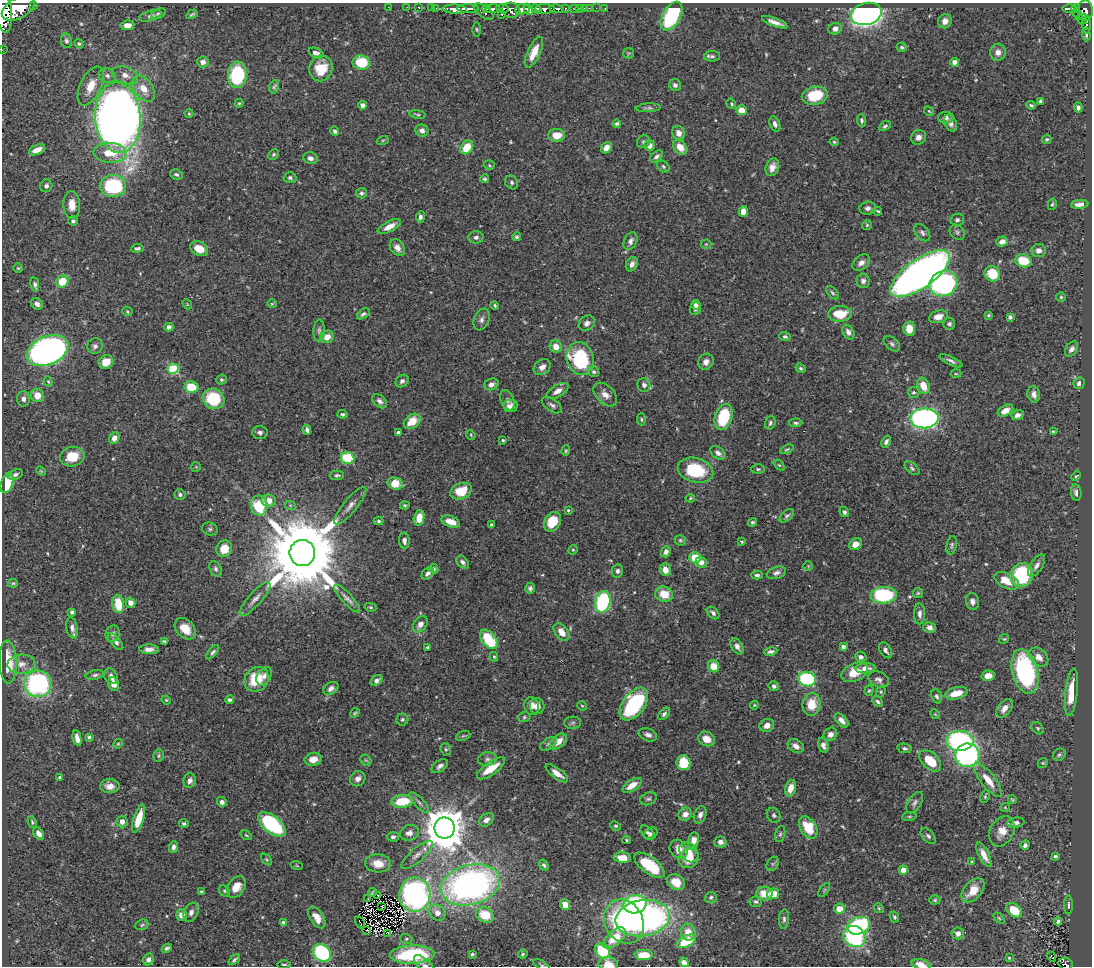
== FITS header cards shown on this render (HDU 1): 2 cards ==
NAXIS1  =                 1090
NAXIS2  =                  964

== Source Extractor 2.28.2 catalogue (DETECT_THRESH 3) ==
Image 1090 x 964 px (HDU 1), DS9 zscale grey, 1 PNG px = 1 image px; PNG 1094 x 968 px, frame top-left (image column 1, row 964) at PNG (2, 3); each listed source drawn as its Kron ellipse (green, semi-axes under 4 px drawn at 4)
Background 0.471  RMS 0.015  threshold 0.0455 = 3 sigma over >= 5 px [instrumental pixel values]
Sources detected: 537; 2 with non-positive FLUX_AUTO (blend fragments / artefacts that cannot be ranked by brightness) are neither listed nor drawn; of the other 535, the 500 brightest by FLUX_AUTO listed and drawn (35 fainter detections omitted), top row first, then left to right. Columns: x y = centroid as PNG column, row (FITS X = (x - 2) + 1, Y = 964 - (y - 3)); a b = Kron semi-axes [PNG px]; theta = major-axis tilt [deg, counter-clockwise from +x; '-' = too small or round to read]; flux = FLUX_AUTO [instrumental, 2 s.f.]
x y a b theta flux
34 5 3 3 - 64
388 7 2 2 - 4.7
407 7 2 2 - 6.9
419 7 3 3 - 19
18 8 18 10 29 2600
431 8 2 2 - 9.3
436 8 2 2 - 7.1
502 8 6 3 -9 170
565 8 3 3 - 60
574 8 4 3 - 52
579 8 2 2 - 5.4
584 8 2 2 - 6.5
589 8 2 2 - 3.6
596 8 2 2 - 3.2
1069 8 7 3 0 140
455 9 12 4 -3 820
468 9 11 3 0 630
486 9 4 3 - 66
493 9 7 4 3 400
522 9 7 5 6 750
528 9 6 4 -62 410
537 9 5 3 - 280
545 9 10 5 -1 680
557 9 7 4 -10 170
605 9 3 2 - 6.6
1076 9 4 3 - 55
511 10 9 7 -7 470
1085 11 10 7 89 430
4 12 21 8 -84 2000
484 12 11 5 -37 190
158 14 8 5 25 2.2
192 14 6 3 30 1.7
502 14 3 3 - 31
866 14 15 11 14 470
1078 14 6 2 -51 49
150 16 11 5 16 3.4
672 16 16 9 60 91
1082 19 5 5 - 100
945 21 7 6 - 6.3
775 22 13 4 -20 6.7
1087 24 9 4 -88 46
127 25 7 5 7 9.2
477 29 7 3 -89 1.3
835 29 6 6 - 4.8
1086 34 7 4 -88 3.2
66 41 7 5 -78 3.1
79 44 5 4 - 1.4
902 47 5 5 - 1.8
2 50 2 2 - 2.7
534 52 17 6 65 15
998 52 8 8 - 6.2
316 53 8 5 -22 5.2
628 53 5 5 - 1.3
712 56 8 5 0 2.5
203 62 5 5 - 5.8
955 62 4 4 - 12
361 63 9 7 -10 36
321 68 13 11 70 26
125 75 13 8 -18 7.7
237 75 13 9 83 89
107 76 8 7 - 3.7
675 85 6 5 - 3.6
91 86 21 10 65 18
274 87 7 4 79 1.9
143 89 15 9 -56 15
815 96 13 9 11 36
1040 101 4 3 - 1.9
239 103 4 4 - 1.4
731 104 5 4 - 1.5
363 105 4 4 - 6.5
1031 105 4 3 - 1.6
1078 107 5 4 - 3
648 108 12 4 3 2.7
741 110 5 5 - 14
929 111 5 4 - 1.4
189 114 4 3 - 1.1
418 114 8 3 -9 1.5
118 118 35 22 -85 1300
946 118 8 6 1 4.2
862 120 6 4 -84 2.3
951 123 9 6 -63 5
617 124 4 4 - 1.8
775 124 8 5 -67 3.7
885 126 6 4 27 2.1
422 130 6 6 - 5.2
335 131 4 4 - 2.5
678 133 7 6 - 8.5
557 135 8 6 -2 15
918 137 8 7 - 6
1047 139 5 4 - 1.6
383 140 6 4 19 1.2
643 142 7 6 - 2
834 142 4 4 - 1.6
649 145 5 5 - 6.9
467 147 7 5 54 21
680 147 8 6 -49 12
606 148 6 5 - 8.5
37 150 8 4 24 9.9
110 153 16 10 -4 23
274 154 6 4 46 1.9
656 156 7 4 43 3.2
310 158 7 6 - 4.2
489 165 5 5 - 1.5
663 166 7 5 -41 1.9
772 167 9 6 71 6.8
176 174 6 5 - 2.3
290 178 6 5 - 2.6
485 179 4 4 - 1.9
512 182 7 6 - 2.8
46 186 6 6 - 3.9
113 186 13 11 -1 89
361 193 5 5 - 2.6
1052 204 6 4 77 1.6
1080 204 9 4 5 5.6
72 205 14 8 -86 13
868 208 8 6 6 3.6
743 211 5 4 - 10
878 211 4 3 - 1.2
420 217 6 4 82 2.9
957 220 7 6 - 3.1
73 221 5 4 - 2.4
867 225 5 5 - 1.4
389 227 13 5 28 10
957 232 8 6 -45 2.6
922 233 10 6 -50 3.6
476 237 7 6 - 3
517 237 4 4 - 1.7
631 241 9 6 65 4.1
1002 241 6 5 - 6.4
706 244 5 5 - 1.3
137 248 6 3 8 2.4
397 248 9 6 -53 6.8
199 249 9 7 -27 16
1039 250 7 6 - 5.6
1023 261 8 6 -17 26
861 263 10 6 38 5.4
632 264 7 5 64 4.9
18 268 4 4 - 1.3
920 274 35 14 35 780
992 274 8 7 - 27
62 281 6 6 - 26
863 281 7 6 - 4.1
944 283 14 12 22 230
35 284 7 4 -80 3
832 293 8 4 -46 2
1061 297 4 4 - 1.3
37 304 6 5 - 4.2
187 304 5 4 - 1.2
272 304 5 4 - 1.2
495 305 4 3 - 1.3
696 305 5 4 - 3.7
696 309 7 5 67 3.2
127 312 5 4 - 1.3
363 314 7 4 36 2.4
840 314 12 8 3 25
988 315 4 3 - 1.6
938 317 9 6 17 10
1010 317 4 4 - 2.6
481 320 11 7 68 4.6
587 323 8 7 - 4.6
949 324 6 6 - 2.8
169 327 4 4 - 4.8
909 329 7 6 - 14
319 330 11 5 86 2.8
848 332 8 5 -60 5.4
785 336 5 4 - 2.1
327 337 7 6 - 9.5
892 344 9 6 -40 2.9
95 346 8 7 - 3.7
556 347 6 6 - 9.1
1071 349 8 5 56 4
47 351 22 14 23 650
580 359 16 13 -74 92
951 361 12 4 -26 3.5
106 362 7 6 - 15
706 362 8 7 - 6.2
542 367 9 7 38 6
801 368 5 4 - 1.7
173 369 5 5 - 73
594 372 6 5 - 2
956 374 5 3 - 1.1
221 380 5 5 - 1.9
402 381 7 5 41 3.1
48 382 5 4 - 1.5
1079 383 6 5 - 4.1
491 384 7 5 22 5
644 385 7 6 - 4
923 386 8 6 -67 15
191 387 7 6 - 25
558 391 12 6 31 7.4
914 392 6 5 - 2.1
605 394 14 9 -45 9.2
1034 394 8 6 -79 5.6
37 395 7 6 - 14
23 399 8 6 -87 4.7
214 399 11 10 - 53
507 400 10 6 -68 3.6
380 401 8 5 -41 3.6
552 405 11 6 -35 3.8
510 406 7 6 - 5.6
1005 411 8 5 29 11
342 414 5 4 - 2.1
1017 415 6 4 19 5.5
724 417 13 8 73 59
924 418 14 10 2 320
641 419 6 4 -85 1.2
412 421 9 6 37 18
770 423 7 5 73 2.2
796 423 6 4 3 2.1
307 430 5 4 - 2.9
260 432 8 6 -3 3.9
398 432 4 3 - 2.6
1053 432 3 3 - 1.2
471 435 5 4 - 1.1
114 438 6 5 - 7.2
503 440 3 3 - 1.2
886 442 6 4 61 3.1
787 449 7 3 25 1.4
566 451 5 4 - 1.4
718 453 8 5 -36 4.6
72 457 12 9 12 26
348 458 7 6 - 59
779 465 6 4 -44 1.4
196 467 5 5 - 1.1
912 468 8 5 -40 2.3
758 469 7 4 0 1.7
695 470 18 12 -15 57
41 471 5 4 - 1.1
15 474 8 5 25 3.3
337 475 7 4 2 2.1
1076 476 5 4 - 1.3
7 483 10 6 74 34
395 483 8 6 -18 21
461 491 11 7 23 26
1076 493 8 5 -83 3.9
180 494 5 5 - 2.3
690 498 5 4 - 1.2
269 501 7 6 - 9.6
290 505 6 4 -18 1.3
405 505 5 3 - 1.4
259 506 10 8 -80 40
350 506 23 6 50 8.2
568 510 3 3 - 1.1
844 512 5 4 - 2.4
787 516 8 5 42 2.6
419 518 8 5 75 14
379 521 5 4 - 1.9
451 522 10 5 -20 12
552 522 10 8 58 25
752 522 5 4 - 1.9
491 525 4 3 - 1.6
210 529 8 6 -16 2.2
680 540 6 5 - 1.7
404 541 8 5 -87 4.1
742 542 3 3 - 1.3
855 544 7 5 37 8.2
952 545 9 5 80 2.2
224 549 8 7 - 18
573 550 5 4 - 1.2
666 552 6 4 71 3.7
302 553 13 13 - 18000
695 557 6 5 - 19
463 562 7 5 -50 3.2
701 562 5 5 - 7.6
808 566 5 4 - 1.1
1037 566 12 6 56 5.1
216 569 8 5 -66 2.8
434 569 5 4 - 1.4
665 570 6 5 - 9.5
617 571 7 5 79 3.1
428 573 7 5 44 3.6
776 573 10 6 19 4
757 575 5 4 - 2.4
1022 575 12 11 - 84
1007 581 13 7 -25 16
13 583 5 3 - 1.4
530 588 6 5 - 2.9
918 593 5 5 - 1.5
664 594 9 7 -17 19
884 595 13 8 4 100
347 598 18 5 -48 5.4
255 599 22 6 48 7.6
972 601 8 6 -76 4.8
603 602 11 7 76 140
130 603 5 4 - 5.9
118 604 9 6 -81 26
370 607 6 4 -10 1.5
72 612 4 4 - 2.6
713 613 7 5 -45 3.1
920 614 10 5 -88 4.7
420 624 9 6 53 7.1
72 628 10 5 -78 4.5
930 628 6 5 - 4.9
185 629 12 9 -48 18
561 632 10 6 -52 9.5
113 634 8 7 - 3.3
489 639 11 6 -52 53
1004 639 5 4 - 1.2
164 641 4 3 - 1.7
116 642 10 4 -49 3.6
737 646 9 5 -60 4.4
428 647 4 3 - 1.4
843 647 4 4 - 3.4
149 649 10 5 0 6
885 650 9 5 -61 3.8
771 651 7 4 9 3.1
213 652 8 4 50 2.4
494 657 5 3 - 1.3
861 657 5 5 - 3.7
1039 657 11 8 -44 8.2
8 662 21 8 -88 32
21 664 14 9 3 9.9
713 666 6 5 - 17
865 668 10 5 4 6.5
1025 671 23 12 -75 160
855 672 14 9 22 19
95 675 9 4 10 2.4
111 676 8 6 -57 5.1
264 676 10 6 58 4.9
988 676 6 5 - 7.9
256 679 13 11 49 34
807 679 8 7 - 120
879 679 11 7 -24 4.5
377 680 6 4 39 4
38 684 14 13 - 170
114 684 7 5 -72 8.4
774 686 5 5 - 2.8
331 688 8 5 34 4.8
869 691 5 4 - 1.4
881 692 6 4 69 1.4
1071 692 24 6 83 25
956 693 11 6 14 18
937 696 7 5 -69 2.3
166 700 4 4 - 1.2
230 700 4 3 - 2.1
878 702 6 4 -46 1.9
634 704 18 11 53 110
812 704 11 9 84 20
754 705 4 4 - 1.1
532 706 9 7 -75 7.4
537 706 8 7 - 6.3
582 706 5 4 - 1.3
1004 708 10 6 52 6.7
355 713 5 3 - 1.3
664 714 7 4 46 2.8
935 714 5 4 - 1.1
524 717 6 5 - 1.8
402 719 6 6 - 2.1
842 720 8 5 -46 5.8
573 723 8 6 3 2.3
767 725 7 6 - 7.9
1038 728 7 5 -42 1.8
830 734 7 6 - 4.8
648 735 9 6 -21 4.3
463 736 7 4 23 1.6
89 737 3 3 - 1.8
77 738 8 4 -78 5.9
706 739 9 7 -27 11
558 741 10 6 41 12
960 741 14 10 0 180
118 744 5 4 - 1.2
548 744 9 5 34 2.8
823 745 8 5 -74 3.7
796 746 9 6 -32 6.2
904 748 7 4 -11 2.5
446 749 6 5 - 1.7
967 755 12 11 - 210
1059 755 7 5 42 2
159 756 6 5 - 1.6
313 759 8 6 11 11
487 759 9 7 8 3.6
366 760 6 5 - 1.5
930 761 13 8 -44 23
683 763 7 6 - 46
1043 763 5 4 - 1.3
440 766 9 5 35 3.9
491 768 16 6 35 20
557 773 13 5 -36 9.4
59 778 3 3 - 1.4
358 779 8 7 - 5.3
988 780 21 7 -52 15
190 781 7 6 - 5.6
632 785 11 5 32 13
110 786 10 7 1 7.6
790 788 8 5 75 11
985 796 7 3 66 1.6
648 799 8 6 20 2.6
1012 800 4 3 - 1.2
402 801 11 6 6 36
222 802 5 4 - 3
419 803 13 4 -47 3.5
915 803 12 6 58 3.6
1005 807 5 4 - 1.1
685 814 7 6 - 6.3
700 815 9 6 67 4.4
774 815 8 6 -59 2.4
909 816 7 3 8 1.4
139 819 15 5 73 23
486 820 8 6 37 4.9
32 822 6 4 -68 1.6
122 822 6 5 - 6.6
184 823 5 4 - 1.5
1016 823 8 5 8 3.9
272 824 16 8 -39 120
616 826 5 4 - 1.8
444 828 10 10 - 3800
808 828 12 8 -57 30
1002 831 16 11 60 13
647 832 8 5 -45 2.8
409 833 10 7 18 6.1
38 834 7 4 -55 5.3
651 834 7 5 41 2.9
780 834 8 5 75 1.7
246 835 6 3 -35 1.1
928 836 9 5 -49 2.9
393 837 5 5 - 2.6
626 840 4 3 - 1.3
693 840 8 5 79 8.5
720 842 6 5 - 5.1
1025 845 5 4 - 3.1
173 847 6 4 83 4
679 849 10 8 -54 10
689 852 11 8 -48 11
417 855 20 7 40 8.1
984 855 13 5 -63 9.7
1055 856 4 3 - 2.4
622 858 8 5 -4 14
689 859 10 9 - 18
267 860 7 4 -46 1.4
972 862 4 3 - 1.1
378 863 13 9 -3 15
773 864 7 5 60 2
544 865 6 4 -59 1.9
649 865 18 8 -37 42
297 866 6 3 -19 1.1
903 870 4 4 - 10
676 882 9 7 -29 13
470 885 30 20 15 420
236 887 11 8 55 14
824 890 8 4 53 1.5
973 890 14 9 48 20
224 891 6 5 - 1.8
201 892 4 3 - 1.5
372 892 4 2 - 1.2
765 894 8 7 - 18
773 894 6 5 - 19
378 895 3 2 - 1.6
415 895 17 15 81 250
711 897 6 5 - 2.4
368 899 2 2 - 1.1
935 900 5 4 - 1.5
756 902 6 5 - 2.4
565 904 5 5 - 12
635 904 11 9 10 84
1068 905 9 4 89 2.7
382 906 3 2 - 1.3
879 908 5 4 - 1.3
839 909 5 5 - 16
1014 910 8 6 -39 28
191 912 10 7 66 5.1
437 913 9 7 -44 8.2
182 915 5 5 - 7.8
485 915 9 7 -27 28
317 917 12 6 -57 9.7
894 917 6 4 -62 2
643 918 27 18 9 330
999 918 6 4 -44 1.4
784 919 10 5 87 2.7
624 921 23 19 -61 120
1058 921 4 4 - 2.5
360 922 6 2 -61 3
283 923 4 4 - 4.8
142 925 7 5 24 1.6
859 926 12 8 20 120
367 930 3 2 - 1.8
688 932 8 7 - 11
388 933 3 2 - 1.5
958 933 6 6 - 4.4
854 936 11 10 - 110
615 938 13 7 42 18
406 939 6 5 - 1.7
686 941 10 5 28 27
167 948 5 4 - 2.3
603 951 8 6 -53 41
322 953 9 8 - 110
472 954 3 3 - 1.7
523 954 5 3 - 1.6
412 955 22 9 2 90
643 955 9 5 0 12
1052 956 5 3 - 3.3
1009 958 4 3 - 1.3
148 959 6 5 - 4.1
234 960 7 3 40 2
684 962 5 4 - 5.1
608 964 10 7 -6 8.3
1065 964 7 6 - 74
284 965 7 3 -1 1.5
424 965 13 6 -42 4.1
541 965 9 4 -31 1.7
921 965 10 5 -16 9.3
At the frame edge (FLAGS 8, measured only in part): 7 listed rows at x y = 4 12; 2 50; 608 964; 1065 964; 424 965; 541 965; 921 965
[35 fainter detections neither listed nor drawn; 2 non-positive-flux detections neither listed nor drawn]